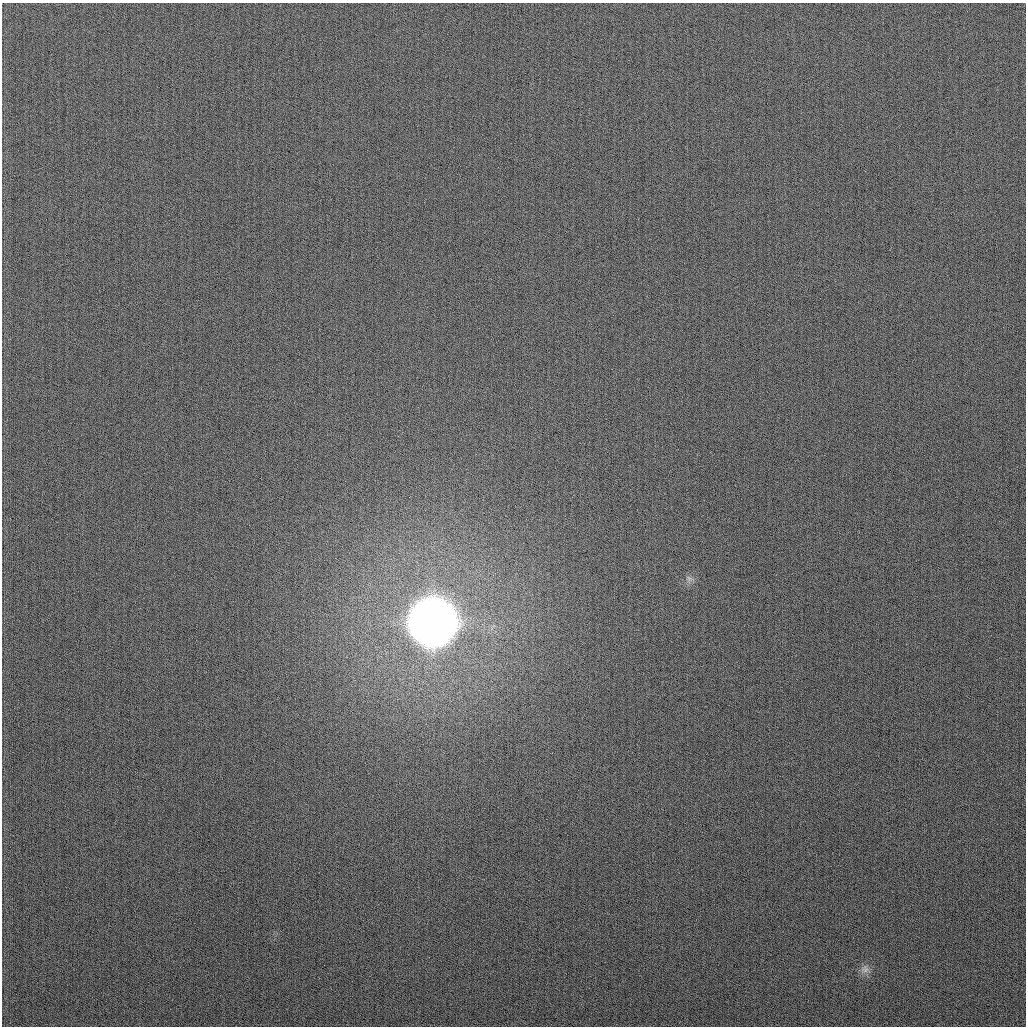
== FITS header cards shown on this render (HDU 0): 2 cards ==
NAXIS1  =                 1024
NAXIS2  =                 1024

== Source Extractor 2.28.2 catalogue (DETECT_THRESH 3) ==
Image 1024 x 1024 px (HDU 0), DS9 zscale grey, 1 PNG px = 1 image px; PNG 1028 x 1028 px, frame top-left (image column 1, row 1024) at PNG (2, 3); no overlay
Background 262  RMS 10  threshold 30.8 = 3 sigma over >= 5 px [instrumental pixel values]
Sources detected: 3; all 3 listed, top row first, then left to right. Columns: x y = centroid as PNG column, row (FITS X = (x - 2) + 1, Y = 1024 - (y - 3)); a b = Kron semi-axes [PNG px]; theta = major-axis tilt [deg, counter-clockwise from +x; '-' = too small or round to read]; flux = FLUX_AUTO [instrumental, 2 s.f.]
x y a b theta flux
689 578 8 4 -37 1.7e+03
432 623 20 19 - 3.8e+06
865 969 10 9 - 4.0e+03